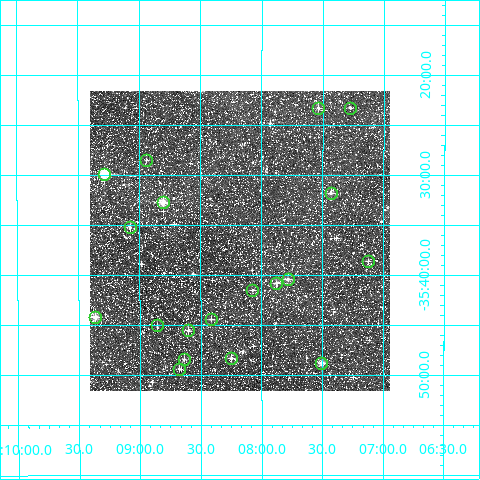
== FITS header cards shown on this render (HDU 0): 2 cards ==
NAXIS1  =                  300
NAXIS2  =                  300

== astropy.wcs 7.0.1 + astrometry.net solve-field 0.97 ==
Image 300 x 300 px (HDU 0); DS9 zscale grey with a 90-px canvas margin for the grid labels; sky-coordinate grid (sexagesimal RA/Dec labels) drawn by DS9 from the SOLVED WCS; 19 Tycho-2 reference stars matched to detected sources circled (green)
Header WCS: RA---TAN/DEC--TAN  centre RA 16:08:11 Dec -35:37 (242.04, -35.61 deg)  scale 6 arcsec/px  FOV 30.0' x 30.0'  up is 0 deg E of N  parity normal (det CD < 0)
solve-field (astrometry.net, Tycho-2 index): VERIFIED the header's WCS against the Tycho-2 star catalogue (verified at 2 index scales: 17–19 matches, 0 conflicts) and refined it, rather than solving blind
Solved WCS: RA---TAN-SIP/DEC--TAN-SIP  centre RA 16:08:11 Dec -35:37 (242.04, -35.61 deg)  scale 6 arcsec/px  FOV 30.0' x 30.0'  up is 0 deg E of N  parity normal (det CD < 0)
The solver's refit moves the header's centre by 2.6 arcsec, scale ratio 0.9997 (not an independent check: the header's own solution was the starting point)
Tycho-2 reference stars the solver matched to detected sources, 19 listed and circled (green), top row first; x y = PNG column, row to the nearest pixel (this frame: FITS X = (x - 90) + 1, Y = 300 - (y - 91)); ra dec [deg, ICRS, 3 dp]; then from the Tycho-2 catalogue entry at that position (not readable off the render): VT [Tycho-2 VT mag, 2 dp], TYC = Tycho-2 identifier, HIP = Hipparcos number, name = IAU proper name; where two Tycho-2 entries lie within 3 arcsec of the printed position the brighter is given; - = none
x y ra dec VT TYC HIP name
318 108 241.884 -35.388 11.15 7338-1697-1 - -
350 108 241.818 -35.389 11.93 7338-1234-1 - -
146 160 242.236 -35.475 10.94 7338-1458-1 - -
104 174 242.321 -35.499 8.74 7338-1895-1 79149 -
331 193 241.858 -35.530 10.93 7338-1603-1 - -
163 202 242.202 -35.546 9.80 7338-1592-1 - -
130 227 242.269 -35.588 10.46 7338-1468-1 - -
368 261 241.781 -35.644 11.61 7342-636-1 - -
288 279 241.946 -35.674 11.27 7342-1132-1 - -
276 283 241.970 -35.680 10.82 7342-360-1 - -
252 290 242.018 -35.692 11.35 7342-1145-1 - -
95 317 242.341 -35.737 9.20 7342-752-1 79158 -
211 319 242.104 -35.741 11.37 7342-362-1 - -
157 325 242.214 -35.750 10.94 7342-858-1 - -
188 330 242.150 -35.759 10.73 7342-686-1 - -
231 358 242.062 -35.806 11.12 7342-880-1 - -
184 359 242.159 -35.808 11.55 7342-870-1 - -
321 363 241.876 -35.813 9.65 7342-1008-1 - -
179 369 242.169 -35.823 11.62 7342-1131-1 - -